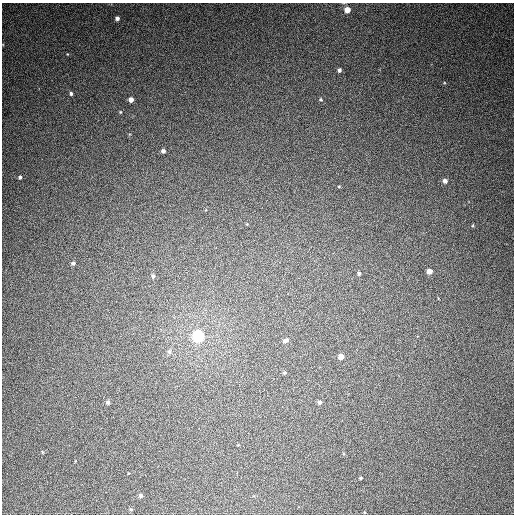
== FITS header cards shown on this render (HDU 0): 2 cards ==
NAXIS1  =                  512
NAXIS2  =                  512

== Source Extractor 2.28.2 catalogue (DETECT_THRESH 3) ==
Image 512 x 512 px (HDU 0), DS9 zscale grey, 1 PNG px = 1 image px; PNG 516 x 516 px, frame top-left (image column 1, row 512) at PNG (2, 3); no overlay
Background 388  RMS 9.8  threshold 29.4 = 3 sigma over >= 5 px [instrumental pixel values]
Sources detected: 27; all 27 listed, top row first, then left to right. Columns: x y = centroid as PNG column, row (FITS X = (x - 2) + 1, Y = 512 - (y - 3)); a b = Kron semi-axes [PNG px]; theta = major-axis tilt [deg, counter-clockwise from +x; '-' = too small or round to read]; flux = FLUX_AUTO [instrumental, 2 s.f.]
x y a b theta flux
347 10 5 5 - 7700
117 18 4 4 - 2400
339 70 5 4 - 1700
71 93 4 4 - 1500
321 99 5 4 - 750
131 100 4 4 - 4100
120 112 4 4 - 550
163 151 4 4 - 2100
20 177 4 3 - 1200
445 181 5 5 - 3100
339 186 4 3 - 560
73 263 5 4 - 1600
429 271 4 4 - 6400
359 273 5 4 - 1400
153 276 6 5 - 1500
198 336 5 5 - 140000
285 340 7 5 18 2600
169 352 6 6 - 1800
341 357 4 4 - 6800
284 373 4 4 - 1000
108 402 5 5 - 1700
320 402 5 5 - 2000
42 452 4 3 - 570
129 473 3 2 - 480
360 478 4 4 - 780
141 496 4 4 - 2100
131 509 5 4 - 960